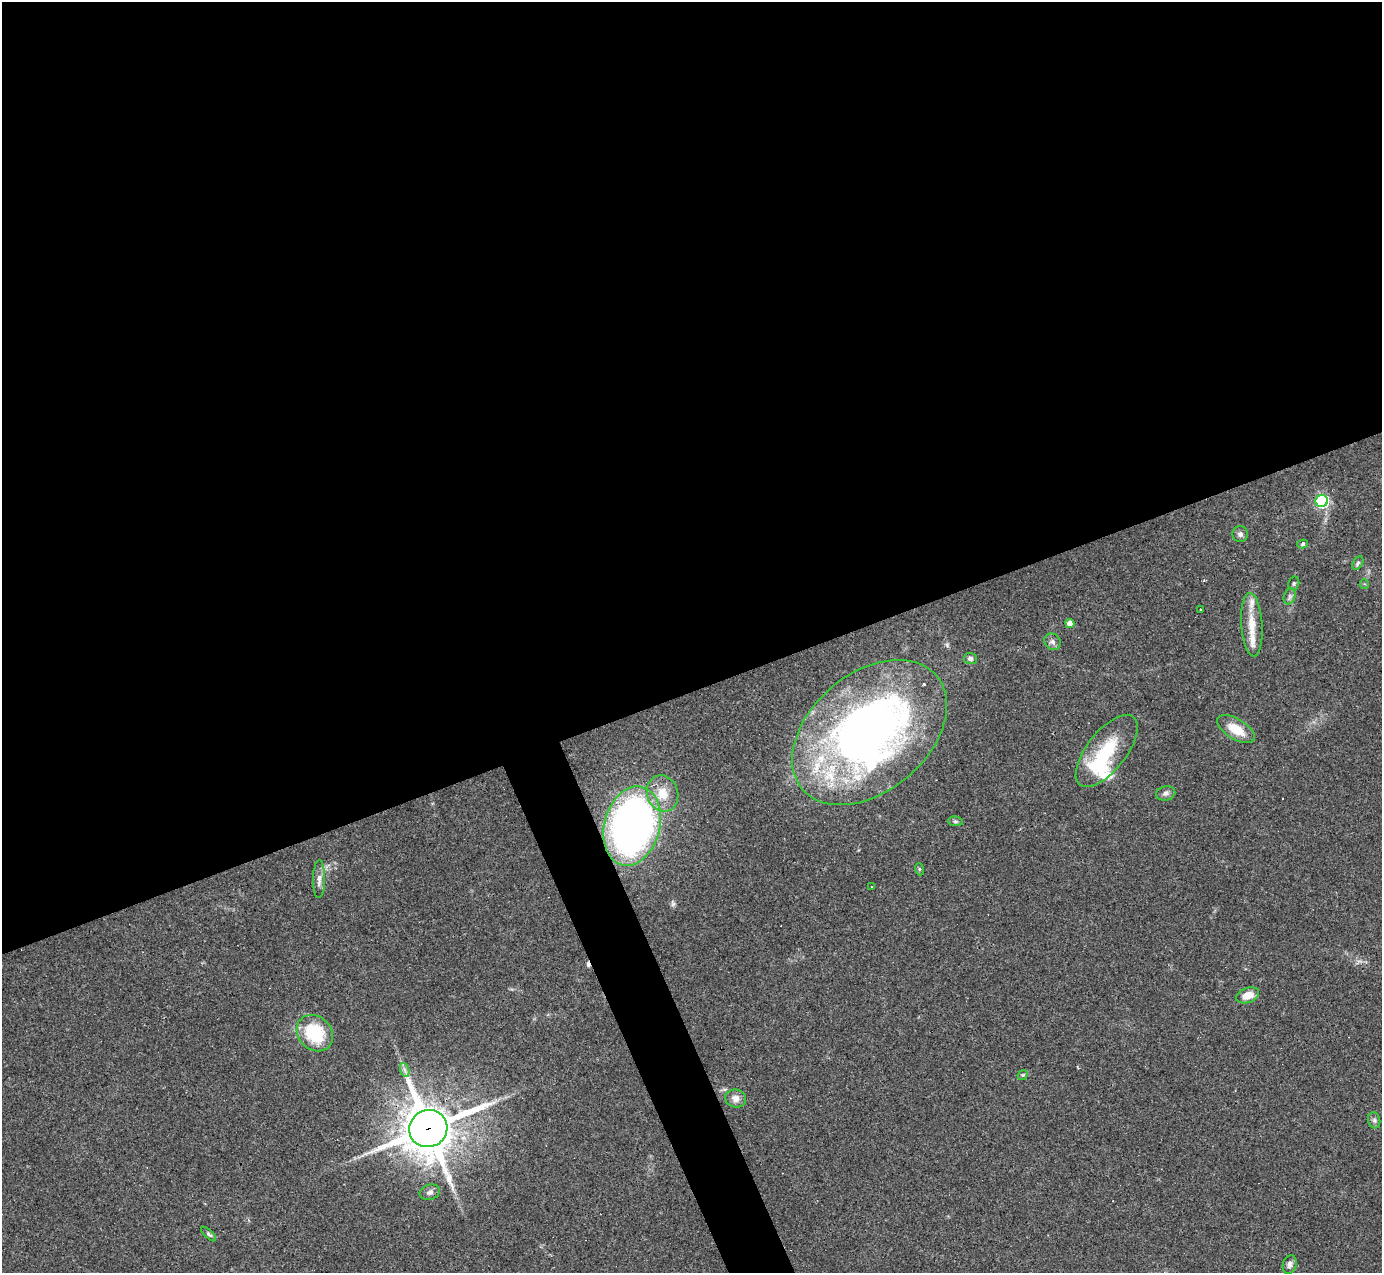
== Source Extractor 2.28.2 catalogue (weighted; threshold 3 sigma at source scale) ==
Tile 2 of 4 x 4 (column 2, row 1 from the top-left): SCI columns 1381-2760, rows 4089-5359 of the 5521 x 5507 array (HDU 1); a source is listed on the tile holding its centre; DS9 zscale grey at full resolution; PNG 1384 x 1275 px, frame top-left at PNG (2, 2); each listed source drawn as its Kron ellipse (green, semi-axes under 4 px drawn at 4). Shown black and unused: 56% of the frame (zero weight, under 3 of 4 exposures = <1% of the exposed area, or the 3 px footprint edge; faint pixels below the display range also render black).
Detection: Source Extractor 2.28.2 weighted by HDU 2 'WHT'; one run over the whole footprint, this tile lists its part. Background 0.0844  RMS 0.0057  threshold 0.0257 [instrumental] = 3 sigma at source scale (4.5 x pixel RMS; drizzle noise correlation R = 1.50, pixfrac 1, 0.05/0.05 arcsec/px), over >= 5 px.
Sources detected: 40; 4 cosmic-ray / hot-pixel residue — neither listed nor drawn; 4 inside a brighter listed object's ellipse — not listed separately; the other 32 listed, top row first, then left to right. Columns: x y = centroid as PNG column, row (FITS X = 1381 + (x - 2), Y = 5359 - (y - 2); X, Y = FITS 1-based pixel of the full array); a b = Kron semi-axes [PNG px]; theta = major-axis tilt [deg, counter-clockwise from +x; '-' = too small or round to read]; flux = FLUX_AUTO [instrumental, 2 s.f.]
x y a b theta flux
1322 501 6 6 - 94
1240 534 8 7 - 1.9
1303 544 5 4 - 0.98
1358 563 7 4 59 1.2
1294 583 7 5 75 1.2
1364 584 5 4 - 0.7
1290 596 8 6 73 1.6
1200 609 2 2 - 0.53
1070 623 4 4 - 4.4
1252 625 32 10 -86 12
1052 642 9 7 -45 2.1
970 658 6 5 - 1.9
1236 729 21 10 -31 12
870 732 88 59 40 350
1107 751 43 19 52 30
663 793 18 15 -71 11
1166 793 10 7 11 2.1
955 821 7 5 -6 1.1
632 826 40 28 75 300
919 869 6 4 -72 0.74
319 879 19 6 89 3.5
872 887 3 3 - 2.5
1248 995 12 7 18 7.3
315 1033 20 16 -46 33
405 1070 7 4 -71 1.6
1023 1075 5 4 - 0.71
736 1098 10 9 - 4.2
1374 1120 8 6 -75 1.5
428 1128 19 18 - 2400
430 1192 10 7 17 2.5
209 1234 9 4 -44 1.3
1290 1264 9 6 74 2.1
Overlapping masked pixels (flux is a lower limit): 2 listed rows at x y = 632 826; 428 1128